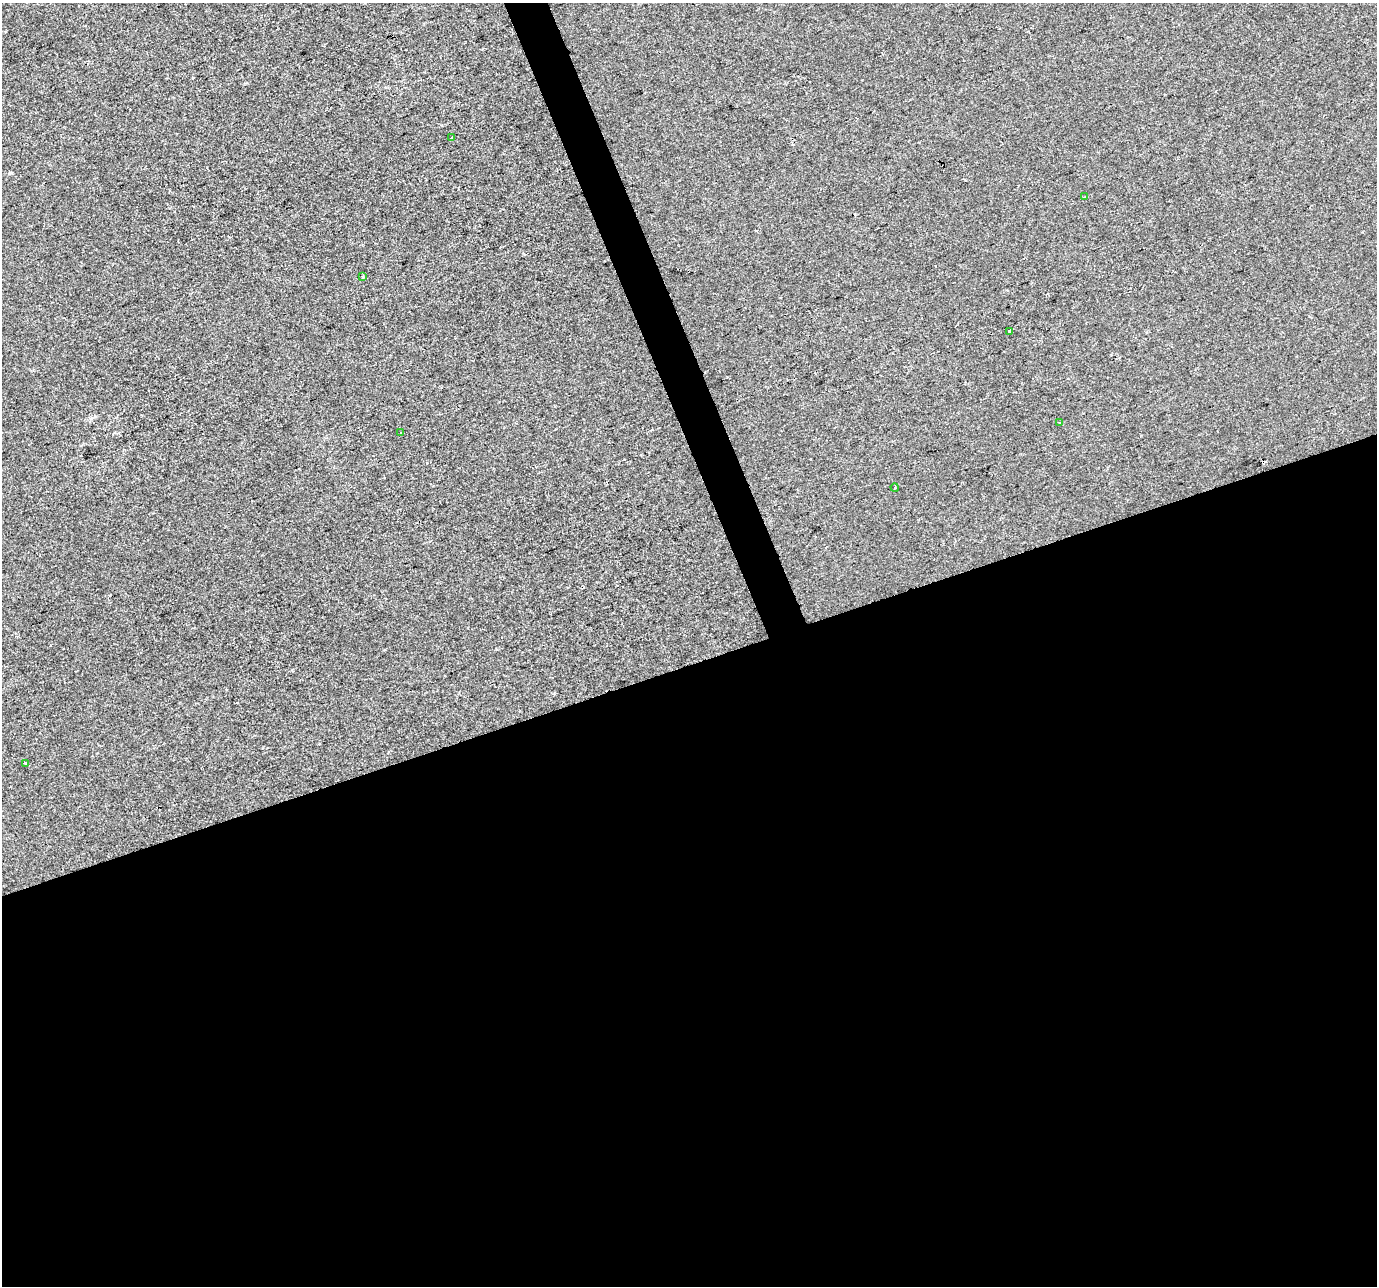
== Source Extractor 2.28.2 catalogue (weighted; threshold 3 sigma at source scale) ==
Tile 15 of 4 x 4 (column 3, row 4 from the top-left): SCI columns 2752-4126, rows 130-1413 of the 5501 x 5340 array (HDU 1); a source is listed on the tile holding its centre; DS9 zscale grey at full resolution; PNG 1379 x 1288 px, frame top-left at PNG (2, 3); each listed source drawn as its Kron ellipse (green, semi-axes under 4 px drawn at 4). Shown black and unused: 50% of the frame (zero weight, under 2 of 3 exposures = <1% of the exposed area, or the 3 px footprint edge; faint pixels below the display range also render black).
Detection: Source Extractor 2.28.2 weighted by HDU 2 'WHT'; one run over the whole footprint, this tile lists its part. Background -1.26e-04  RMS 0.0056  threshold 0.0253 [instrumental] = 3 sigma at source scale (4.5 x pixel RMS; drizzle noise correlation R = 1.50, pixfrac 1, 0.0396/0.0396 arcsec/px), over >= 5 px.
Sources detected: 10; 2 cosmic-ray / hot-pixel residue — neither listed nor drawn; the other 8 listed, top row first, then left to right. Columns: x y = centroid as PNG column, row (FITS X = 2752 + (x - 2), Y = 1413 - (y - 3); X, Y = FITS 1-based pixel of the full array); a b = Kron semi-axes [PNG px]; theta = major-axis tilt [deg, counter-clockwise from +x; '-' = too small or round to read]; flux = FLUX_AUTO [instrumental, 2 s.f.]
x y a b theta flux
452 137 3 2 - 0.53
1085 197 4 2 - 0.72
363 277 3 3 - 1.2
1009 332 3 2 - 0.82
1060 422 3 3 - 2.1
401 433 2 2 - 0.63
895 488 4 3 - 0.45
25 764 3 2 - 0.7